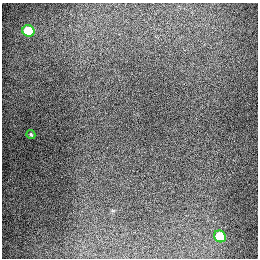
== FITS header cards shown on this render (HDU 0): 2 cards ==
NAXIS1  =                  256
NAXIS2  =                  256

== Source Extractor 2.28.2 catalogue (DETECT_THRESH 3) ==
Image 256 x 256 px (HDU 0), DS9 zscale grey, 1 PNG px = 1 image px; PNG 260 x 260 px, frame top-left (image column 1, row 256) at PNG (2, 3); each listed source drawn as its Kron ellipse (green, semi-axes under 4 px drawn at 4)
Background 1290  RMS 26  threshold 79.3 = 3 sigma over >= 5 px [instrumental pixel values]
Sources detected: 3; all 3 listed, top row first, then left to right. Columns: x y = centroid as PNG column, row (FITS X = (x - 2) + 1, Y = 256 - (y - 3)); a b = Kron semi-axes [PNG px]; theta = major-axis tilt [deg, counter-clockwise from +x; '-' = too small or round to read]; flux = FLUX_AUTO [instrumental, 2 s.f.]
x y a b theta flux
28 31 6 5 - 89000
31 134 4 3 - 2000
220 236 6 5 - 70000